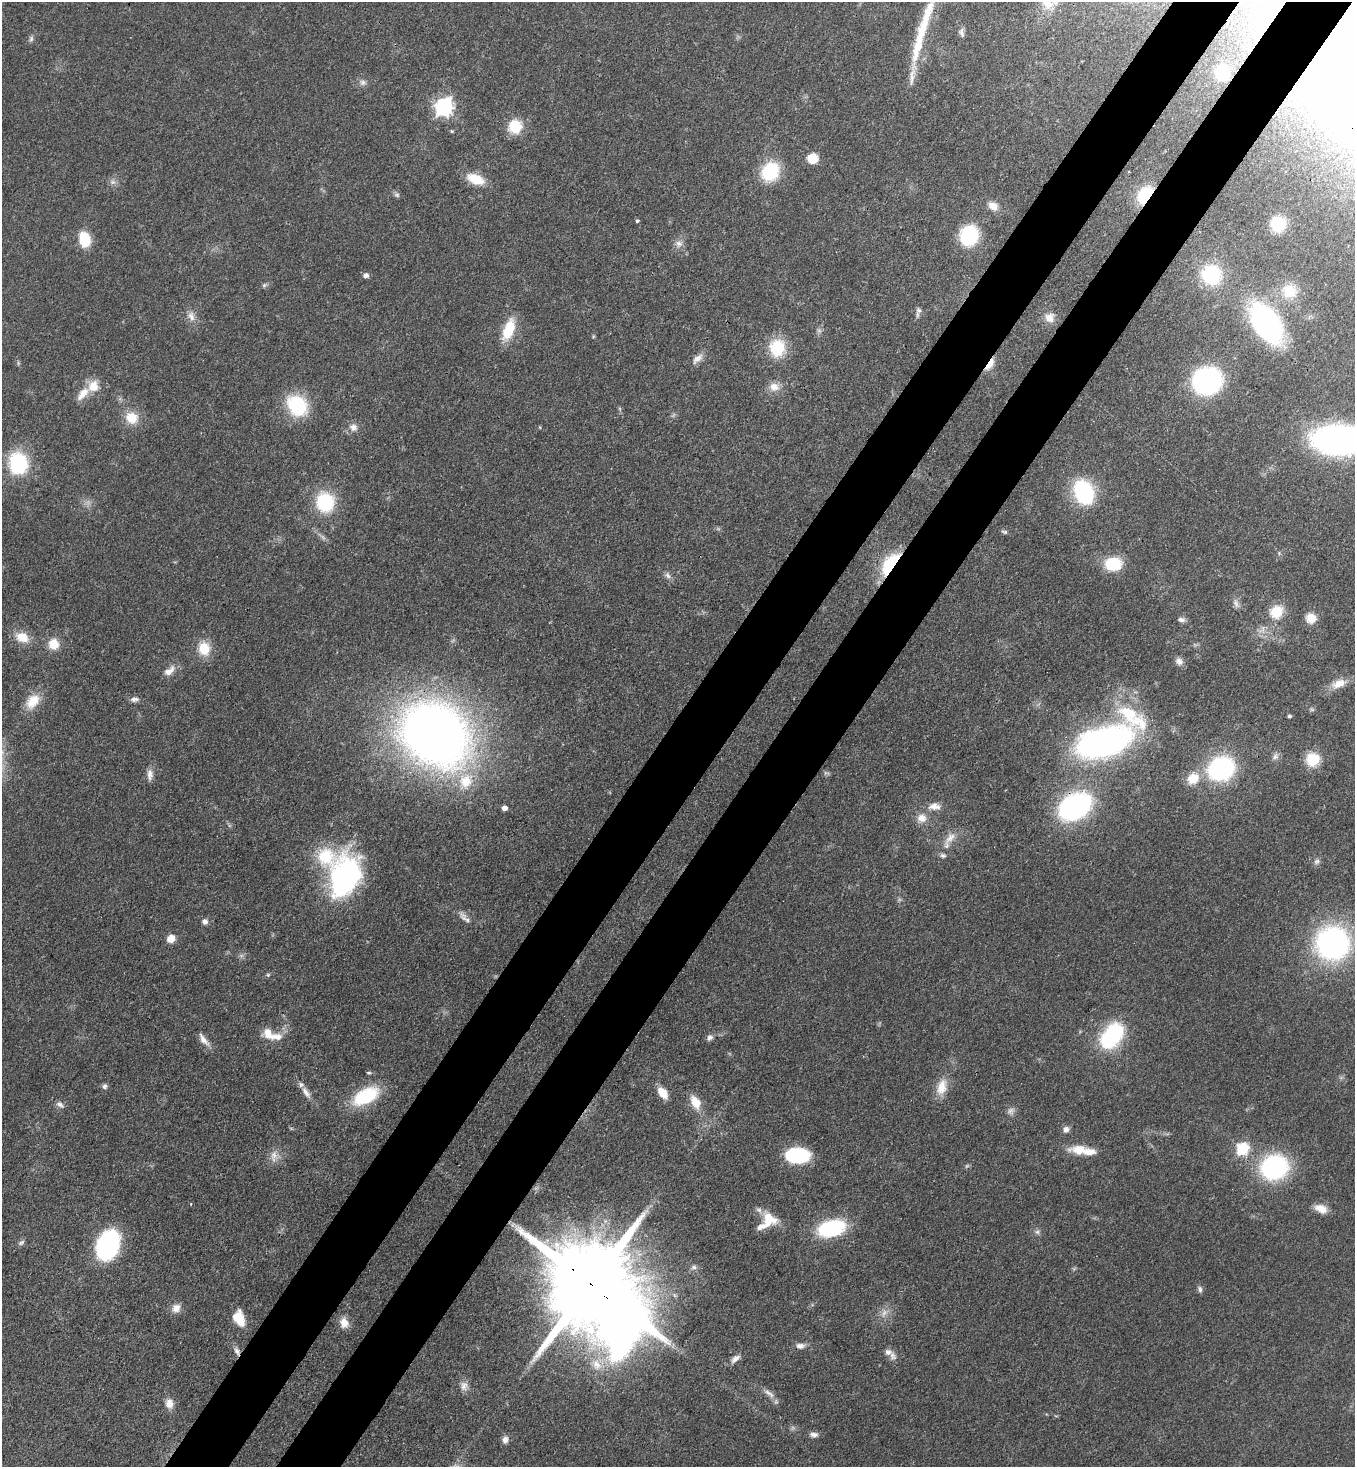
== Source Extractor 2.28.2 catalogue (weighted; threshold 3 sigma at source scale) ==
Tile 10 of 4 x 4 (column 2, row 3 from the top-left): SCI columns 1718-3070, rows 1524-2988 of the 6001 x 5978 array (HDU 1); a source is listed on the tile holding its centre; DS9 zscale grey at full resolution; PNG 1357 x 1469 px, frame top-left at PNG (2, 2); no overlay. Shown black and unused: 10% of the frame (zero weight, under 3 of 4 exposures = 7% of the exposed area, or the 3 px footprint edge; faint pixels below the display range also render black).
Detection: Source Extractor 2.28.2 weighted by HDU 2 'WHT'; one run over the whole footprint, this tile lists its part. Background 0.0665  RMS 0.0038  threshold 0.017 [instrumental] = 3 sigma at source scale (4.5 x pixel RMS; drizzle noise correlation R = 1.50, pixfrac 1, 0.05/0.05 arcsec/px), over >= 5 px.
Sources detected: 140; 4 too faint to see at this stretch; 1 inside a brighter object's white glare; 1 cosmic-ray / hot-pixel residue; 1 long thin detection or spike segment (spike, bleed or trail) — not listed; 8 inside a brighter listed object's ellipse — not listed separately; the other 125 listed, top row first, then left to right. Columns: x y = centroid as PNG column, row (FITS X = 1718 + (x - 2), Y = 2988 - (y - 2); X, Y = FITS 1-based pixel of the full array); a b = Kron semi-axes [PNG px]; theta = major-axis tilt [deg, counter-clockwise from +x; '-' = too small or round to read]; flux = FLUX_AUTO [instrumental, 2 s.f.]
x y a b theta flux
1047 2 24 17 -34 8.1
962 33 14 6 -78 1.5
31 39 8 6 74 0.95
1222 72 11 10 - 17
363 82 10 8 -1 1.6
1317 103 7 5 -74 0.83
443 107 8 7 - 130
515 126 15 15 - 10
452 131 5 4 - 0.43
812 158 8 8 - 9.7
770 171 20 17 57 20
475 179 19 10 -21 9.3
113 182 9 7 -15 1.4
397 195 8 7 - 0.92
1145 195 18 11 54 18
993 206 14 10 -32 3.6
637 221 4 4 - 0.58
1278 224 11 10 - 20
969 235 13 11 69 42
84 239 13 10 -77 13
679 244 10 9 - 2.2
366 275 6 5 - 1.8
1211 275 21 21 - 24
264 285 8 5 36 0.79
1289 291 20 18 -2 10
919 310 9 8 - 1.4
191 316 15 9 -74 2.9
1049 318 13 12 - 3.6
1266 323 28 17 -57 120
508 330 27 12 69 11
819 331 7 6 - 0.96
777 348 19 17 -86 15
697 359 18 8 41 2.7
990 364 15 6 56 5
1207 381 20 19 - 84
93 386 15 15 - 5.9
774 387 14 12 -8 3.9
297 405 21 17 -49 26
132 418 18 15 -36 7.4
353 427 12 11 - 2.5
1338 440 36 19 -1 170
18 464 11 10 - 63
1084 492 23 17 -67 35
325 502 21 19 -80 22
1004 532 8 5 -17 0.8
890 564 28 12 55 23
1113 564 16 12 1 16
668 575 10 7 -57 1.5
1236 603 13 7 -69 1.7
1276 612 15 13 39 9.5
1311 618 12 12 - 4.6
1181 620 8 6 -9 1.6
22 637 17 13 -21 6.8
54 644 14 13 - 5.8
204 648 17 14 -88 8.4
1179 661 10 8 -47 2
169 671 17 8 39 3.4
1339 684 21 10 22 5
134 699 12 6 4 1.5
32 701 22 15 51 7.3
1289 716 4 4 - 0.76
434 734 55 44 -35 390
1104 742 49 24 17 150
1275 756 10 8 57 1.6
1313 759 14 14 - 11
1221 768 17 14 19 75
826 773 9 4 -12 0.68
150 775 16 8 90 2.5
1193 778 16 14 41 6.9
466 781 23 20 60 13
934 806 17 9 0 3.4
1075 806 21 15 31 110
504 808 6 5 - 1.7
922 818 13 12 - 4
950 838 20 10 47 4.4
943 855 8 6 -2 1
1317 861 9 7 44 1.2
345 877 47 30 74 75
464 917 21 7 -44 2.4
205 921 7 6 - 1.6
171 939 7 6 - 5.6
1332 943 29 28 - 91
268 975 5 5 - 0.57
1115 1032 17 16 - 26
268 1033 16 11 -55 5.2
710 1037 8 6 43 1.4
204 1040 21 7 -54 3
369 1073 7 3 -1 0.55
104 1086 7 6 - 1.2
942 1087 23 13 75 6.2
306 1092 20 7 -56 3.3
663 1093 13 8 -54 5.8
366 1096 29 15 28 23
695 1102 15 10 -62 6.9
60 1105 13 7 -37 1.7
1011 1111 12 8 38 1.8
1066 1129 8 7 - 1.8
1079 1149 24 12 2 7
1242 1149 7 6 - 41
796 1155 20 12 0 34
274 1156 17 9 82 3.4
1274 1167 25 21 25 55
191 1204 4 2 - 0.26
1321 1209 16 10 -24 4.2
768 1219 18 16 -38 8.8
831 1228 22 13 14 40
1037 1232 8 6 24 1.1
21 1243 10 6 33 1
108 1245 20 14 68 86
694 1267 8 6 13 1.2
590 1284 40 22 -46 11000
1200 1289 9 5 -83 1.1
176 1308 12 10 41 3.1
239 1318 17 11 -69 8.1
344 1323 14 11 -77 3.6
800 1346 12 8 2 2.1
237 1351 13 7 -64 1.9
888 1352 10 8 -12 2.1
735 1359 15 7 38 2.2
596 1365 17 12 -64 6.2
464 1386 14 10 -78 2.7
769 1393 20 6 -35 2.6
169 1403 13 11 -81 3.3
814 1435 11 7 -2 1.6
505 1440 9 8 - 1.8
Overlapping masked pixels (flux is a lower limit): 6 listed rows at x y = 1145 195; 990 364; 890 564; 1075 806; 590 1284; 237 1351
Isophote crosses this tile's border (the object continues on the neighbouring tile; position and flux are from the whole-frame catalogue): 2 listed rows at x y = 1047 2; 1338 440